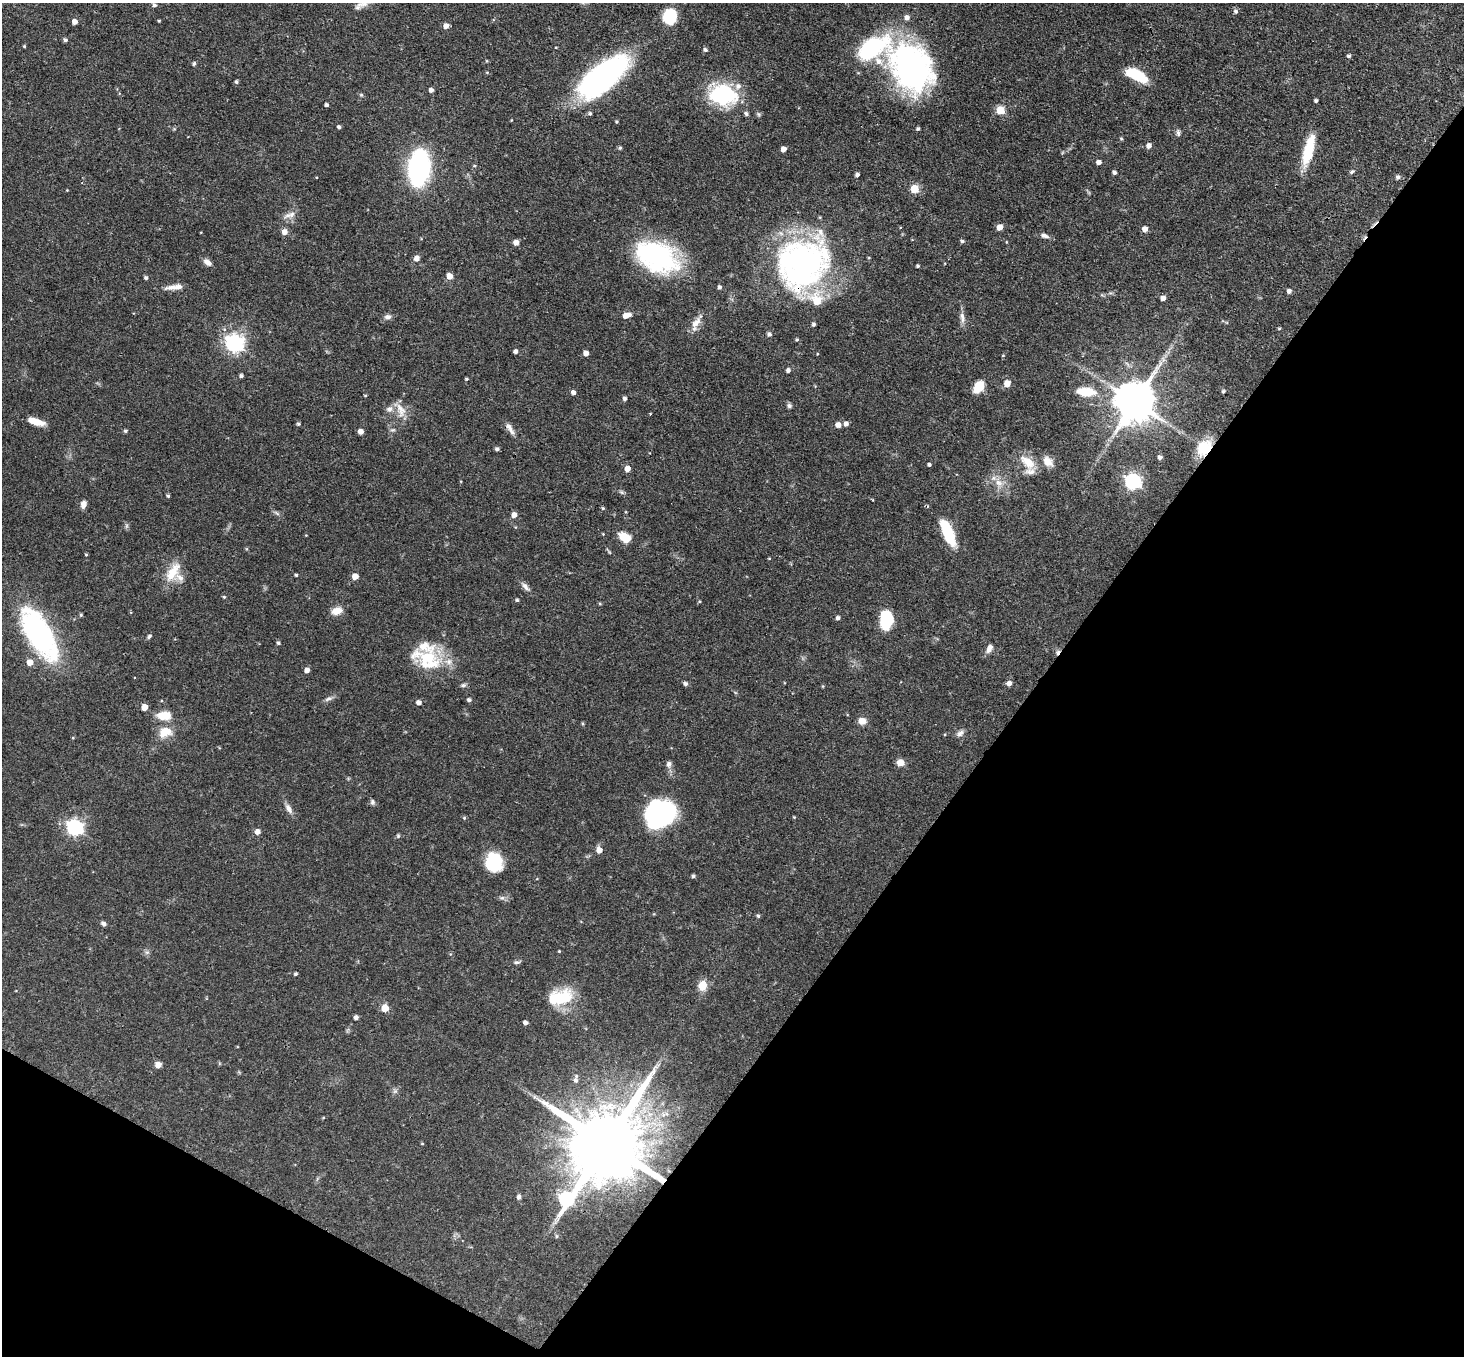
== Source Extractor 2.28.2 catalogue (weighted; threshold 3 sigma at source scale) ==
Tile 15 of 4 x 4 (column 3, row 4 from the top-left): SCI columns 2927-4388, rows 291-1644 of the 5851 x 5858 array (HDU 1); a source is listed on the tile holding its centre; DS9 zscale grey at full resolution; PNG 1466 x 1358 px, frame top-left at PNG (2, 3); no overlay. Shown black and unused: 34% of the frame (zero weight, under 3 of 4 exposures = <1% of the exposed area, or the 3 px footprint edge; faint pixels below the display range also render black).
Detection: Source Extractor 2.28.2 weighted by HDU 2 'WHT'; one run over the whole footprint, this tile lists its part. Background 0.0564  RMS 0.0031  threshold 0.0141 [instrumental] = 3 sigma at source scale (4.5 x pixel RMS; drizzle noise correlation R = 1.50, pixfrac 1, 0.05/0.05 arcsec/px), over >= 5 px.
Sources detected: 198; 1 too faint to see at this stretch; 4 inside a brighter object's white glare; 2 cosmic-ray / hot-pixel residue — not listed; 8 inside a brighter listed object's ellipse — not listed separately; the other 183 listed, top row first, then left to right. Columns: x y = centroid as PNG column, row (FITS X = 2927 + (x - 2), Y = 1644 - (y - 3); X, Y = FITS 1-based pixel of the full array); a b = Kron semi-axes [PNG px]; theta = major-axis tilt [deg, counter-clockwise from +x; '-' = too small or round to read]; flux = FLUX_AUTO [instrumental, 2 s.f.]
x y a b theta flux
363 3 22 9 24 2.8
154 5 6 5 - 0.71
1236 11 6 5 - 0.81
670 16 14 12 76 14
907 18 6 6 - 1.5
159 21 3 3 - 0.29
75 22 5 5 - 1.9
446 26 6 6 - 1.5
65 40 4 4 - 0.76
24 46 3 3 - 0.33
705 50 5 4 - 0.66
1349 56 5 4 - 0.63
487 61 5 3 - 0.27
194 63 4 4 - 0.66
911 67 54 41 -53 89
487 72 5 3 - 0.3
1137 75 22 9 -28 12
602 77 51 21 38 89
236 82 4 4 - 0.6
431 90 4 4 - 1.3
361 95 5 5 - 0.43
723 95 31 22 -12 28
1316 101 4 3 - 0.66
326 105 3 3 - 0.79
1000 110 5 5 - 9.6
590 113 5 5 - 0.6
746 114 6 5 - 0.71
617 121 4 4 - 0.39
339 127 4 3 - 0.74
918 129 4 4 - 0.54
1178 133 10 6 -82 0.82
1121 139 5 4 - 0.35
1149 145 5 5 - 1.5
620 148 5 4 - 0.47
784 149 4 4 - 2.3
1308 150 37 10 76 11
1099 162 5 4 - 1.6
474 166 5 3 - 0.31
419 168 20 11 84 130
1114 172 5 4 - 0.79
1352 172 7 4 31 0.58
857 174 4 4 - 1
1398 177 6 5 - 0.85
914 189 5 5 - 11
67 190 3 3 - 0.2
292 214 12 8 39 2
1000 227 5 5 - 3.1
1145 229 5 5 - 2.4
285 232 6 5 - 2.2
1044 236 11 6 -17 1.4
962 241 5 4 - 0.6
516 242 5 5 - 2.4
656 256 44 28 -25 51
416 258 7 6 - 1.4
207 262 9 5 -37 1.9
803 262 57 45 3 95
918 266 3 3 - 0.54
449 276 5 5 - 3.2
146 278 4 4 - 0.67
175 287 22 6 7 2.8
719 287 5 4 - 0.84
1289 291 4 4 - 1.2
1163 298 5 4 - 1.8
626 315 8 5 15 2.9
388 317 9 7 8 1.3
962 318 17 6 -82 1.8
696 323 18 8 53 3.2
813 324 4 4 - 0.65
1279 328 4 3 - 0.34
769 334 5 5 - 0.88
797 340 4 4 - 0.43
234 343 7 7 - 130
516 351 5 4 - 1
586 353 5 4 - 1.9
817 354 4 2 - 0.24
1003 356 4 3 - 0.26
1163 359 8 4 -54 0.78
788 370 6 5 - 0.76
241 376 4 4 - 0.69
466 379 4 3 - 0.39
1007 383 6 6 - 3
815 386 4 4 - 0.24
978 387 10 7 53 7.9
1223 391 4 4 - 0.49
573 392 5 4 - 1.2
1086 392 20 9 -5 8.2
365 395 4 3 - 0.3
625 399 5 5 - 0.83
1135 402 12 11 - 1100
789 406 6 6 - 0.72
400 410 25 11 -64 3.9
36 421 18 7 -17 4.5
298 424 4 4 - 0.55
846 424 5 5 - 1.2
838 425 5 5 - 2.1
509 427 14 7 -55 1.9
393 430 7 5 18 0.68
125 431 5 4 - 0.57
360 431 5 4 - 2.1
1204 448 18 13 47 9.3
497 449 4 3 - 0.73
1160 457 5 4 - 1
1048 461 13 10 -48 3.3
1028 462 25 13 -42 5.7
929 465 4 3 - 0.65
627 469 5 5 - 3.1
1133 482 7 6 - 84
999 483 15 10 -60 3.5
621 492 7 4 -44 0.57
168 496 4 3 - 0.47
83 504 8 6 80 1.9
603 508 4 4 - 0.36
626 512 5 3 - 0.26
277 513 10 3 -40 0.64
514 515 5 5 - 1.9
946 530 21 9 -69 13
603 534 4 3 - 0.24
625 537 15 10 -36 4.6
86 555 4 4 - 0.32
769 558 4 3 - 0.25
173 572 30 14 58 7.1
296 575 3 3 - 0.42
355 576 5 5 - 3.5
525 587 17 6 -46 1.5
224 597 4 4 - 0.36
517 600 4 4 - 0.46
699 601 4 4 - 0.32
600 604 5 3 - 0.31
337 611 13 8 17 3.4
81 615 5 4 - 0.43
838 618 4 4 - 0.94
886 620 19 12 87 12
39 633 52 21 -60 67
149 636 7 4 53 0.61
278 643 4 4 - 0.66
989 648 12 6 61 1.6
428 660 42 24 -21 17
30 662 5 5 - 3.5
307 670 5 4 - 1.8
1009 683 6 5 - 1.5
685 684 5 5 - 0.86
463 685 7 5 16 0.68
328 699 12 5 22 1.1
469 700 5 4 - 0.84
419 703 5 4 - 1.6
144 707 5 5 - 4.1
164 715 20 12 1 5
862 721 8 7 - 3
165 732 16 12 18 5.7
960 733 10 7 38 1.3
900 762 9 8 - 2.2
669 764 8 7 - 1.2
372 802 8 6 -76 0.72
289 809 14 7 -60 1.8
661 814 32 23 -14 30
794 817 4 3 - 0.28
464 818 5 4 - 0.44
75 828 7 6 - 88
258 832 6 5 - 1.7
398 836 6 5 - 0.44
599 850 5 5 - 3
493 862 17 15 -84 16
693 876 4 4 - 0.64
502 898 9 5 -5 0.85
758 916 5 4 - 0.52
104 924 7 5 -32 0.8
559 951 3 3 - 0.27
147 952 6 6 - 0.75
517 962 10 5 9 0.71
295 974 4 3 - 0.48
702 985 9 8 - 5.1
561 998 28 20 22 13
385 1008 5 5 - 6.9
356 1018 5 4 - 1.1
525 1023 5 4 - 1.1
158 1065 5 5 - 3.2
576 1080 6 5 - 0.91
395 1091 7 6 - 0.79
422 1143 4 3 - 0.28
607 1143 22 17 53 5400
519 1197 7 5 77 0.74
566 1199 13 7 56 51
556 1236 6 4 -90 0.41
Overlapping masked pixels (flux is a lower limit): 5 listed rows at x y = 911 67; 803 262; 1204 448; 39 633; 607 1143
Isophote crosses this tile's border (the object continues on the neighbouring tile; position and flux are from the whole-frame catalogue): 1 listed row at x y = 363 3